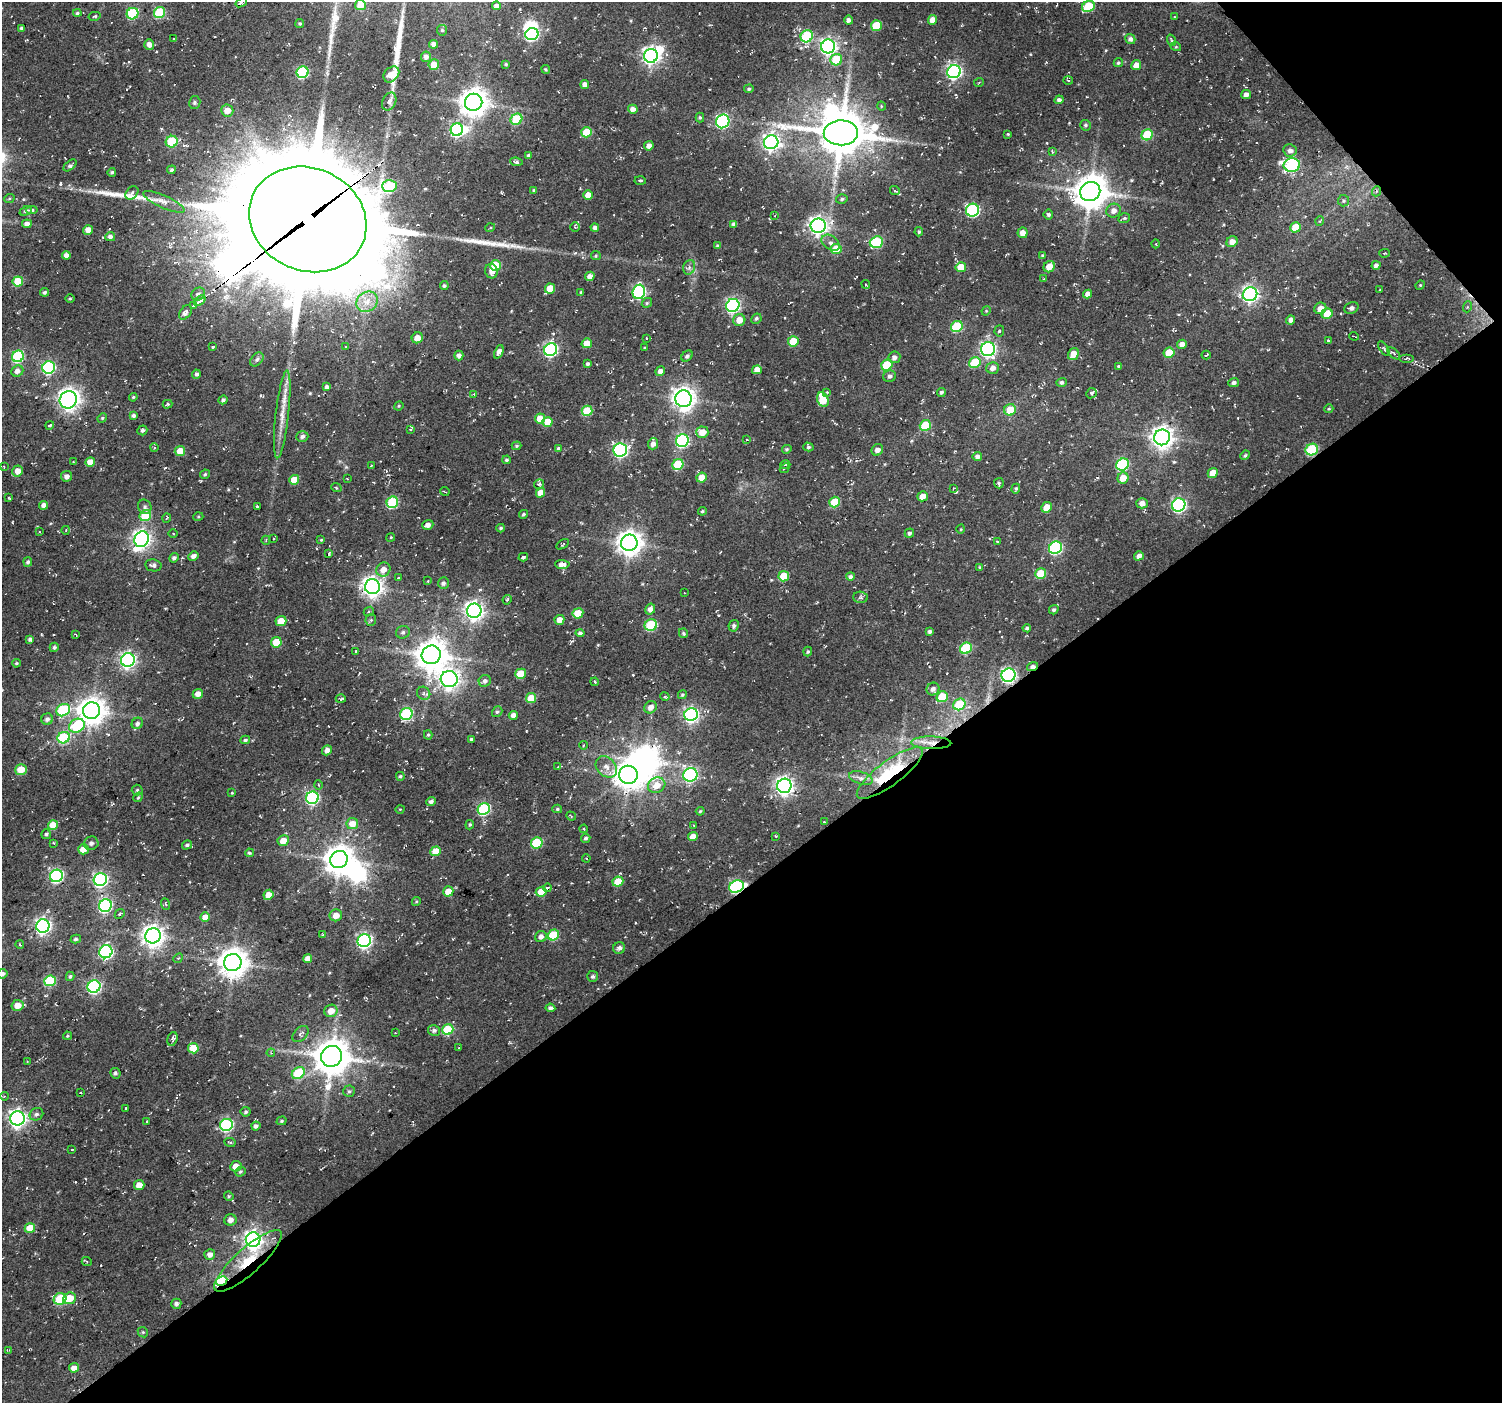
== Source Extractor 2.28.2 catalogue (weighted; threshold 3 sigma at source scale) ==
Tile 12 of 4 x 4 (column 4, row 3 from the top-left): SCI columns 4506-6005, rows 1622-3022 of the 6026 x 5979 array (HDU 1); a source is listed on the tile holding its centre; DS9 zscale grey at full resolution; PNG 1504 x 1405 px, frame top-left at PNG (2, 2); each listed source drawn as its Kron ellipse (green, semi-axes under 4 px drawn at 4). Shown black and unused: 39% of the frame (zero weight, under 2 of 3 exposures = <1% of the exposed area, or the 3 px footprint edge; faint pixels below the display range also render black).
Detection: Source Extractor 2.28.2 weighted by HDU 2 'WHT'; one run over the whole footprint, this tile lists its part. Background 0.104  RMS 0.0092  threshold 0.0415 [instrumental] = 3 sigma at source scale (4.5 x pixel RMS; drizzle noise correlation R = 1.50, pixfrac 1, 0.0396/0.0396 arcsec/px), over >= 5 px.
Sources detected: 504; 8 inside a brighter object's white glare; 15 cosmic-ray / hot-pixel residue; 4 long thin detections or spike segments (spike, bleed or trail) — neither listed nor drawn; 2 inside a brighter listed object's ellipse — not listed separately; the other 475 listed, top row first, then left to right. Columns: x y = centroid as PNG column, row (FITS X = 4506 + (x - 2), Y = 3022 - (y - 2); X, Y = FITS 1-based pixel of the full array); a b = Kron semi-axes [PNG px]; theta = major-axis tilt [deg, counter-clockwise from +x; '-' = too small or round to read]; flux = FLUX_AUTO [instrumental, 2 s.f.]
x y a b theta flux
241 2 6 3 36 8.2
360 5 5 5 - 13
496 6 4 4 - 3.9
1088 6 7 5 30 46
160 12 6 5 - 51
77 13 4 3 - 1.5
132 14 6 5 - 68
95 16 6 4 13 1.6
1175 17 3 3 - 0.91
848 20 4 4 - 3.4
932 20 5 4 - 7.7
300 23 4 4 - 1.4
876 26 5 5 - 30
22 28 3 3 - 1.6
442 30 5 5 - 1.4
532 34 6 6 - 140
807 36 6 5 - 78
174 39 3 2 - 0.97
1130 39 5 4 - 3.1
1171 40 6 3 -71 1.1
149 44 5 5 - 5.3
434 44 4 4 - 5.2
828 46 7 7 - 310
1176 47 5 3 - 0.86
651 56 7 7 - 360
426 57 5 5 - 4.7
836 60 6 5 - 36
1118 63 5 4 - 1.5
434 64 5 5 - 11
506 64 4 3 - 1.3
1136 65 5 5 - 7.8
546 69 4 3 - 1.1
303 72 6 5 - 90
954 72 7 6 - 240
391 74 9 6 46 12
1068 81 5 3 - 0.85
979 82 5 3 - 0.8
585 84 4 4 - 5.4
749 89 5 4 - 1.6
1246 94 5 4 - 4.8
1059 100 4 4 - 2.5
389 101 9 6 64 4.9
195 102 6 5 - 2
474 102 9 8 - 1200
881 106 4 3 - 0.74
633 109 5 4 - 5.6
227 110 6 6 - 9.6
700 117 5 4 - 1.2
516 119 6 5 - 47
723 121 7 6 - 140
1085 125 5 5 - 1.7
457 130 6 6 - 150
586 132 5 5 - 21
841 133 17 12 2 3700
1008 134 3 3 - 0.87
1147 135 6 5 - 45
172 142 6 5 - 43
771 142 7 7 - 360
649 146 5 4 - 4.1
1290 150 6 6 - 4.1
1052 152 4 3 - 0.9
528 156 4 3 - 1.9
516 162 6 4 -8 1.9
70 165 7 4 41 2.2
1292 165 8 7 - 140
171 170 4 4 - 1.8
112 172 4 4 - 1.7
640 180 6 2 -4 1.2
389 186 7 6 - 61
534 190 4 3 - 0.99
895 191 5 3 - 1.1
1090 191 10 9 - 2000
1377 191 5 3 - 1
132 193 7 5 47 2.3
588 195 5 4 - 11
9 199 5 3 - 0.89
842 199 6 4 17 1.7
1344 201 5 5 - 1.5
164 202 22 6 -24 6.9
32 210 6 3 6 1.9
973 210 7 6 - 130
26 211 6 3 24 1.8
1114 211 7 7 - 5.3
1048 214 5 5 - 1.9
775 215 4 2 - 0.74
1124 218 6 4 21 1.5
308 219 60 51 -24 30000
1320 221 5 3 - 0.86
27 224 5 4 - 4.8
734 224 4 4 - 3.2
818 226 7 7 - 430
575 227 5 4 - 1.1
595 227 4 4 - 3.1
1295 227 5 5 - 17
490 228 5 3 - 1.2
88 230 5 5 - 6.8
919 232 4 3 - 1.6
1022 233 5 5 - 7.1
110 237 5 4 - 3
876 242 6 5 - 66
1232 242 6 5 - 7.4
831 243 10 6 -36 4.8
1156 244 4 3 - 0.9
717 246 4 3 - 1.1
836 249 5 5 - 24
1384 253 5 2 - 0.71
66 255 4 4 - 4.7
1043 255 4 3 - 1.2
596 256 5 4 - 1.1
1376 265 4 4 - 2.6
495 266 5 5 - 38
689 267 7 5 70 2.7
961 267 5 5 - 18
1049 267 6 5 - 12
491 271 7 6 - 5.5
590 276 5 4 - 5
1044 279 3 3 - 0.65
18 281 5 5 - 31
866 284 4 3 - 0.85
1420 285 5 4 - 1
444 286 4 4 - 1.7
550 289 5 5 - 17
1380 290 3 2 - 0.96
44 292 4 4 - 1.7
581 292 4 4 - 1.2
639 292 7 6 - 130
198 294 7 6 - 3.6
1088 294 4 4 - 5.7
1250 294 7 7 - 270
70 298 4 3 - 0.98
200 301 6 3 38 19
367 302 11 9 38 10
647 303 5 4 - 1.5
733 305 7 6 - 200
193 306 3 2 - 1.6
1467 307 5 3 - 1.1
1320 308 6 5 - 7.3
1351 308 7 5 21 2.7
986 311 5 4 - 0.92
185 312 8 5 54 5.5
1327 313 6 5 - 13
756 319 5 4 - 1.7
739 320 6 6 - 10
1291 320 4 4 - 3.4
957 327 6 5 - 54
999 331 5 5 - 1.4
1354 336 5 2 - 0.79
417 338 5 5 - 8.7
646 338 3 2 - 0.71
1328 340 4 3 - 1
793 341 5 5 - 22
587 343 5 4 - 13
1182 344 5 4 - 5.5
346 346 3 2 - 0.7
213 347 3 2 - 1
645 348 4 2 - 1.1
1384 348 8 3 -56 1.4
988 349 7 7 - 240
551 350 7 6 - 180
499 352 7 4 66 5.2
1169 353 5 5 - 21
1394 353 7 4 -42 2.2
1073 354 6 5 - 14
459 355 5 4 - 3.8
1206 355 4 2 - 1
18 356 6 5 - 87
687 356 6 5 - 2.3
894 357 6 6 - 3.9
1407 358 7 4 0 1.5
257 360 8 5 49 2.3
975 363 6 5 - 35
588 364 4 3 - 2
887 365 6 5 - 46
1118 366 4 4 - 0.95
49 368 6 6 - 130
993 368 6 5 - 5.2
757 370 5 4 - 8.2
17 371 6 5 - 4.9
660 371 5 4 - 4.7
196 374 4 4 - 2.7
890 376 6 6 - 2.5
1061 382 5 4 - 2.2
1234 383 5 4 - 3
327 387 4 4 - 3.3
827 392 4 4 - 1.1
941 392 4 4 - 2
1091 393 5 5 - 2.3
474 394 3 3 - 0.82
133 397 4 3 - 1.1
683 399 8 8 - 730
68 400 9 8 - 510
223 400 4 4 - 2.4
823 400 7 5 -68 27
167 404 5 3 - 1.4
399 406 5 4 - 1
1329 409 4 4 - 1
1010 410 6 5 - 20
587 411 5 5 - 36
282 414 44 6 84 16
134 416 4 4 - 2.4
102 418 5 4 - 1.1
540 418 5 5 - 14
547 422 5 5 - 17
50 425 4 4 - 1.2
925 425 6 5 - 39
410 429 4 3 - 0.93
142 430 5 5 - 2.1
702 432 6 5 - 12
302 436 6 5 - 3.3
1162 437 8 7 - 710
747 440 4 2 - 0.67
682 441 6 6 - 140
653 444 5 5 - 5.1
517 446 5 4 - 1.3
154 447 4 3 - 0.99
808 447 5 4 - 1.6
558 448 4 3 - 1.2
787 449 5 4 - 1.3
620 450 7 6 - 190
877 450 6 5 - 4.6
1312 450 6 5 - 69
180 451 5 5 - 13
1245 455 5 4 - 1.4
977 456 5 4 - 3.5
506 460 4 4 - 2
73 461 4 2 - 0.76
90 462 5 4 - 11
1123 464 6 6 - 100
678 465 6 5 - 45
785 465 5 4 - 1.5
371 466 2 2 - 0.56
4 467 3 2 - 0.67
785 468 5 2 - 1.6
17 471 5 5 - 8
1213 473 5 4 - 12
205 474 5 4 - 1.4
66 476 5 5 - 3.6
702 478 5 5 - 12
1123 478 5 5 - 11
347 479 2 2 - 0.74
294 480 5 5 - 17
999 483 5 5 - 1.5
539 484 5 4 - 2.9
336 487 5 3 - 0.89
954 488 4 3 - 0.84
1016 489 5 4 - 1.3
445 491 5 2 - 0.97
540 493 5 4 - 8.4
922 496 5 4 - 8.1
9 498 4 2 - 0.69
392 502 6 5 - 72
835 502 5 5 - 30
1142 503 5 5 - 5.2
44 505 4 4 - 5.3
1179 505 7 6 - 190
145 507 7 6 - 2.7
257 507 3 3 - 2.1
1046 507 5 5 - 12
702 511 4 3 - 1.2
524 514 4 3 - 1.4
145 516 6 5 - 38
198 517 5 3 - 0.85
167 518 4 2 - 0.87
428 525 6 4 20 4.5
501 528 4 4 - 1.6
961 529 4 3 - 0.78
66 530 4 2 - 0.67
39 532 3 2 - 0.85
909 533 5 4 - 2.3
173 534 5 3 - 0.78
391 537 4 3 - 0.82
142 539 8 7 - 420
273 539 3 2 - 0.81
266 540 4 3 - 0.91
321 540 4 4 - 1
997 542 3 2 - 0.9
629 543 8 8 - 870
563 544 7 3 33 0.97
1055 548 7 6 - 130
329 553 4 3 - 1.3
193 556 5 4 - 4
1139 556 5 4 - 5.1
523 557 5 3 - 4.1
174 558 5 4 - 2.2
28 562 5 4 - 2
562 564 7 4 -3 7.7
153 565 8 6 -10 2.8
980 567 3 3 - 1.1
383 569 7 6 - 8.4
1041 574 5 5 - 29
784 576 5 5 - 24
850 577 4 4 - 2.5
398 578 4 3 - 2
428 581 3 3 - 0.74
443 583 6 5 - 2.6
372 587 7 7 - 560
684 593 2 2 - 0.54
861 597 7 5 -2 2.2
507 600 5 3 - 1
650 609 6 5 - 4.8
1054 610 5 4 - 2
369 611 5 4 - 1.6
474 611 7 7 - 480
578 613 5 5 - 25
371 620 6 5 - 1.6
559 620 5 4 - 8.7
281 621 5 5 - 17
651 625 6 5 - 58
734 626 6 5 - 2.6
1027 628 4 4 - 1.8
930 631 3 3 - 2.3
403 632 7 6 - 2.3
580 633 4 4 - 2.8
683 633 5 4 - 1.4
76 635 3 2 - 0.65
30 639 4 4 - 2
276 642 5 5 - 26
54 647 4 4 - 1.9
966 648 6 5 - 62
356 651 3 3 - 1.2
808 652 5 4 - 1.4
431 655 9 9 - 1600
128 660 7 6 - 290
16 663 4 3 - 1.1
1032 666 5 3 - 4.4
521 674 5 5 - 30
1008 675 7 6 - 220
449 679 8 8 - 520
485 681 6 5 - 3.5
595 682 4 3 - 0.95
933 689 6 6 - 4.3
424 693 7 6 - 2.6
198 694 5 5 - 6
682 695 5 4 - 1.4
665 696 4 4 - 1.4
942 697 6 5 - 27
531 698 5 5 - 21
341 699 5 3 - 1.6
959 704 6 5 - 42
651 707 6 5 - 5.7
63 710 7 6 - 65
91 711 8 8 - 1100
497 712 6 4 55 1.7
406 714 6 5 - 99
513 715 4 4 - 5
691 715 7 6 - 220
47 719 6 5 - 3.4
137 723 6 5 - 3
77 726 8 6 26 60
428 735 4 4 - 1.3
64 738 6 5 - 73
471 739 3 3 - 1.5
245 740 5 4 - 1.7
931 743 20 6 -1 9.1
583 745 4 3 - 1.4
327 750 5 4 - 4.2
557 767 3 2 - 0.68
606 767 12 9 -46 7.4
21 770 6 5 - 17
890 773 40 12 36 63
628 775 9 9 - 1200
690 775 7 7 - 140
400 776 4 4 - 1.6
861 778 12 6 -16 4.4
318 785 4 4 - 1.1
657 785 9 7 28 12
784 786 7 7 - 420
137 790 5 5 - 1.4
232 793 4 3 - 1.3
138 797 5 4 - 1.2
312 798 6 6 - 140
431 801 5 4 - 3
400 809 5 3 - 0.73
484 809 6 5 - 110
557 809 5 4 - 1.3
700 811 4 3 - 1.1
571 816 5 2 - 1.1
824 822 3 2 - 0.72
352 824 6 5 - 13
53 825 5 5 - 18
470 825 5 4 - 1.3
693 825 3 2 - 0.54
584 829 4 3 - 0.95
46 834 5 4 - 1.9
693 836 5 4 - 9.6
776 836 3 3 - 0.95
586 838 5 4 - 2
283 841 6 5 - 11
54 843 3 3 - 1.1
91 843 7 6 - 3.9
537 843 6 5 - 46
187 845 5 4 - 2.1
83 849 5 5 - 12
436 851 5 5 - 23
249 853 4 4 - 1.6
586 858 4 3 - 0.78
339 860 9 8 - 1400
56 876 6 6 - 150
100 880 6 6 - 200
618 882 5 5 - 17
736 886 7 6 - 130
547 888 4 3 - 2.7
448 891 5 5 - 13
541 892 5 5 - 15
268 895 5 5 - 7.3
416 901 4 4 - 1
165 904 6 3 -69 1.1
105 905 6 6 - 150
120 914 5 3 - 1.6
336 915 6 6 - 7.7
205 917 5 4 - 10
43 926 7 6 - 290
323 934 4 3 - 1.2
553 935 6 5 - 38
153 936 8 7 - 670
541 937 6 5 - 4.5
76 939 5 4 - 1.6
364 941 7 6 - 210
20 945 4 3 - 0.82
619 948 6 5 - 3
106 952 7 6 - 160
178 958 5 4 - 1.2
308 959 4 4 - 7.3
233 962 9 8 - 1300
2 974 5 4 - 2.9
70 976 4 4 - 1.7
593 976 5 5 - 1.9
50 981 6 5 - 59
94 987 6 6 - 160
18 1005 6 5 - 11
550 1008 5 4 - 2.9
331 1011 6 6 - 11
448 1029 6 5 - 42
434 1030 6 5 - 3.3
395 1033 2 2 - 0.69
300 1034 9 6 45 3
67 1036 4 3 - 0.98
172 1039 7 5 72 2.4
193 1048 5 5 - 24
459 1048 4 4 - 0.85
271 1053 4 3 - 0.87
331 1056 11 10 - 2300
27 1061 4 3 - 0.64
115 1073 5 5 - 2.1
298 1073 7 5 36 41
349 1091 6 6 - 1.9
81 1093 3 2 - 1.1
4 1096 4 3 - 0.85
126 1108 3 2 - 0.69
246 1112 5 5 - 1.6
36 1114 7 6 - 2.7
17 1118 7 7 - 390
281 1121 5 4 - 1.2
147 1122 3 3 - 1.1
226 1125 6 6 - 130
256 1126 4 4 - 3.4
230 1142 6 3 -7 1.2
72 1150 3 2 - 0.74
236 1166 6 5 - 8.8
240 1172 5 4 - 1.4
139 1185 5 5 - 10
229 1196 5 4 - 1.1
230 1220 6 5 - 4.4
30 1228 5 4 - 18
253 1240 7 7 - 410
210 1254 5 5 - 5.3
248 1261 44 12 42 49
87 1262 5 3 - 1
222 1281 6 4 29 84
69 1298 6 5 - 20
60 1299 6 5 - 45
176 1304 5 5 - 2.7
143 1332 5 4 - 1.3
9 1350 3 3 - 0.8
74 1368 5 4 - 7.5
Overlapping masked pixels (flux is a lower limit): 10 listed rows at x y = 1377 191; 308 219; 1312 450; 1032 666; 1008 675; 931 743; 890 773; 736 886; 248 1261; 222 1281
Isophote crosses this tile's border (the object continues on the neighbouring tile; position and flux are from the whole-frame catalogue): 2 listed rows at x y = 241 2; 2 974